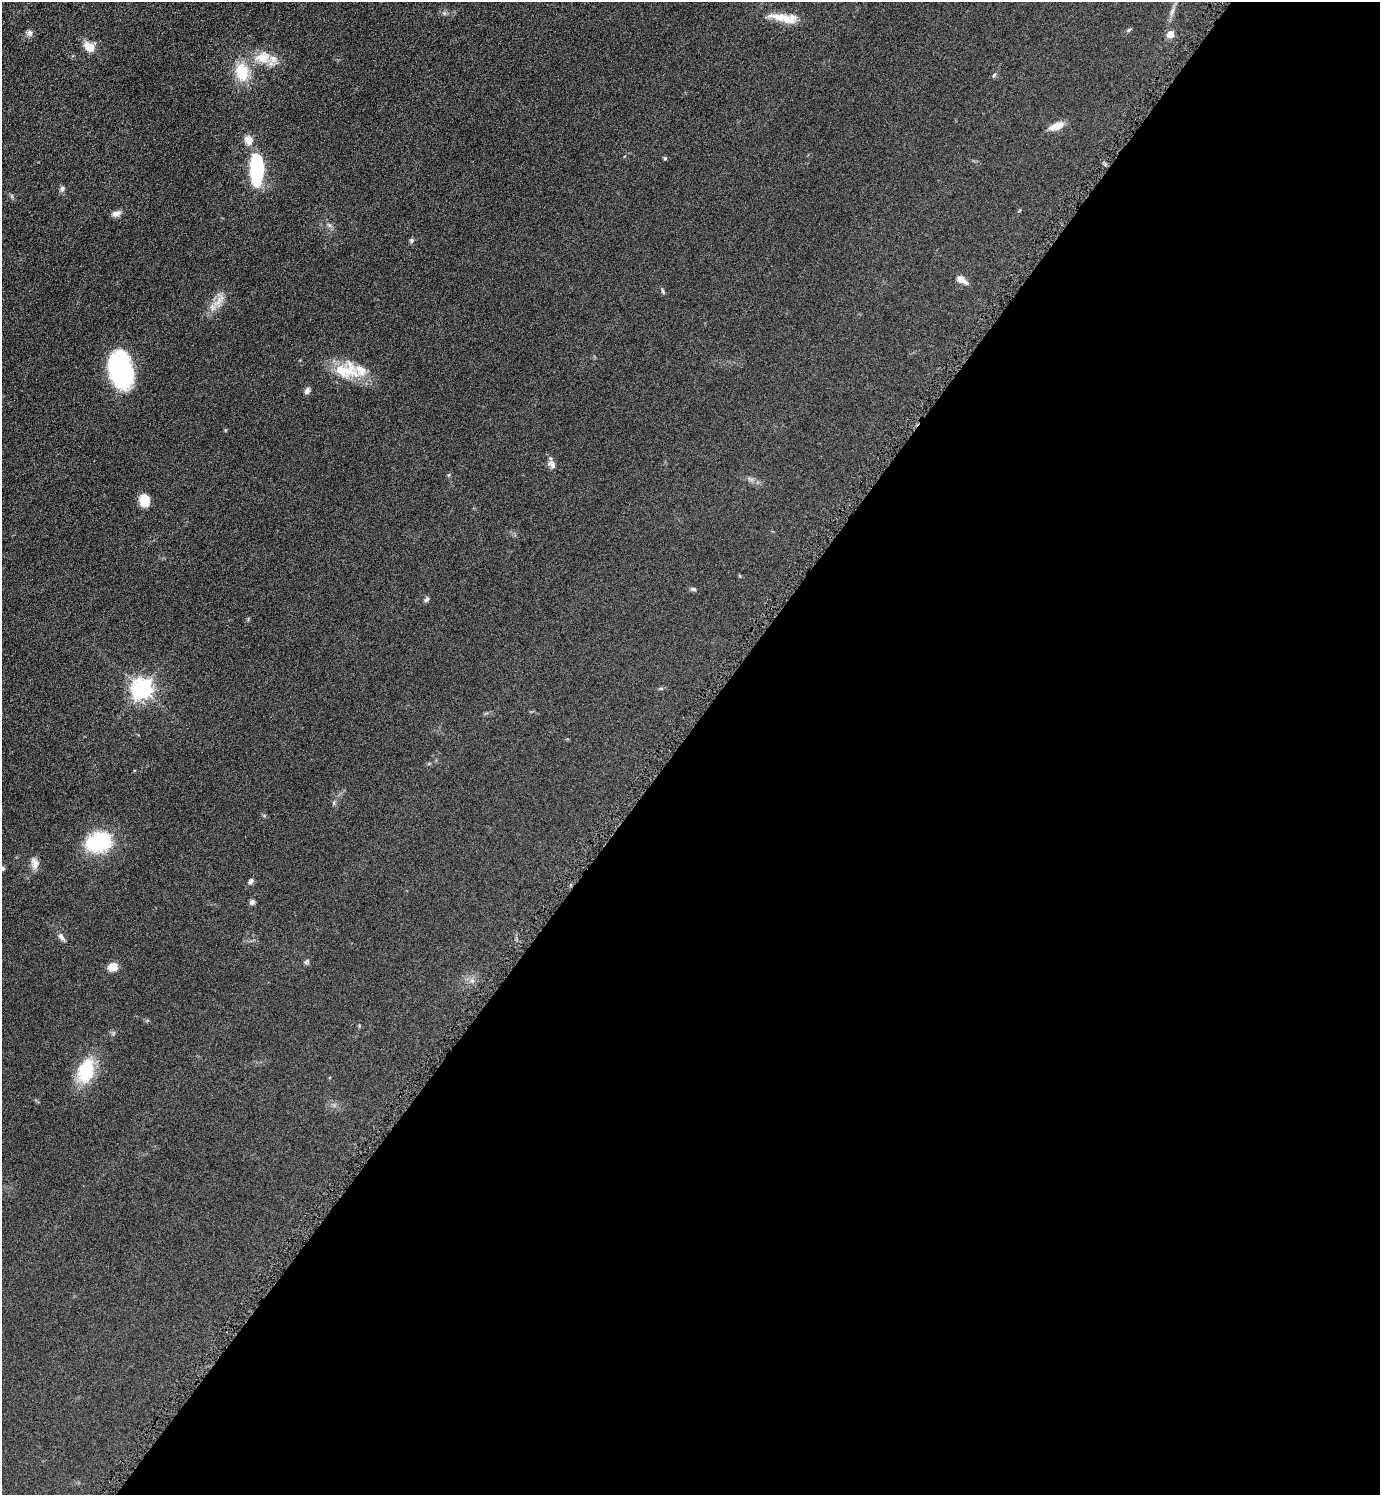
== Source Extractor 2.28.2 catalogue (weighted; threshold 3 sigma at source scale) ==
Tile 12 of 4 x 4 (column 4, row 3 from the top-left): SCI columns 4306-5683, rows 1505-2997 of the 5998 x 5995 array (HDU 1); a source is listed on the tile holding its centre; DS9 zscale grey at full resolution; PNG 1382 x 1497 px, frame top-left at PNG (2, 2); no overlay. Shown black and unused: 51% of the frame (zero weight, under 4 of 8 exposures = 1% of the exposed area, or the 3 px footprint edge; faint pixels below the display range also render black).
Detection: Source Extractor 2.28.2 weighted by HDU 2 'WHT'; one run over the whole footprint, this tile lists its part. Background 0.0953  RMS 0.0062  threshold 0.0252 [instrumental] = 3 sigma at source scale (4.09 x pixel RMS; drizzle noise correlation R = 1.36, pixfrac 0.8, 0.05/0.05 arcsec/px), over >= 5 px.
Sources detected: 44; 4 inside a brighter listed object's ellipse — not listed separately; the other 40 listed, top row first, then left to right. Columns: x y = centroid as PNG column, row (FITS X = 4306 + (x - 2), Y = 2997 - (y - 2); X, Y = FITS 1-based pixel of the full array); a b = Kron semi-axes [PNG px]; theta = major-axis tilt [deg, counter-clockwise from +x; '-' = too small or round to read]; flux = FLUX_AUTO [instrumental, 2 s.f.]
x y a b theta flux
1172 12 15 5 74 2.8
781 17 43 9 -2 9.9
1129 30 7 4 44 0.82
29 33 9 8 - 2
1170 34 5 5 - 8.5
89 47 15 10 -38 7
263 57 24 18 -2 14
242 72 21 15 -80 18
994 75 7 4 59 0.95
1056 126 16 7 22 7.3
248 140 14 11 -60 4.9
665 158 6 5 - 0.65
257 169 29 11 -89 53
62 189 8 6 73 1.5
12 196 7 4 -71 0.84
116 214 13 7 17 2.6
329 225 8 5 -44 1.4
411 240 6 6 - 1.1
962 280 13 7 -33 4.6
663 291 8 4 -72 0.88
219 301 25 9 79 6.1
120 370 34 21 -78 64
360 370 47 22 -21 17
307 391 8 6 61 2
225 430 5 3 - 0.53
553 465 15 7 -76 2.6
144 500 12 9 -75 9.9
693 589 8 4 -15 1.1
426 599 7 5 54 1.4
142 689 8 7 - 320
99 842 29 21 13 37
34 863 16 9 -81 3.8
2 868 6 6 - 1.1
251 881 7 5 52 1.6
252 902 6 6 - 1.7
61 937 12 6 -53 2.3
306 962 9 5 35 1.2
112 967 8 7 - 8
472 980 8 6 -67 1.9
86 1071 30 19 71 25
Isophote crosses this tile's border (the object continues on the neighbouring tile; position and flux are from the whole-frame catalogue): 1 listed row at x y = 2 868